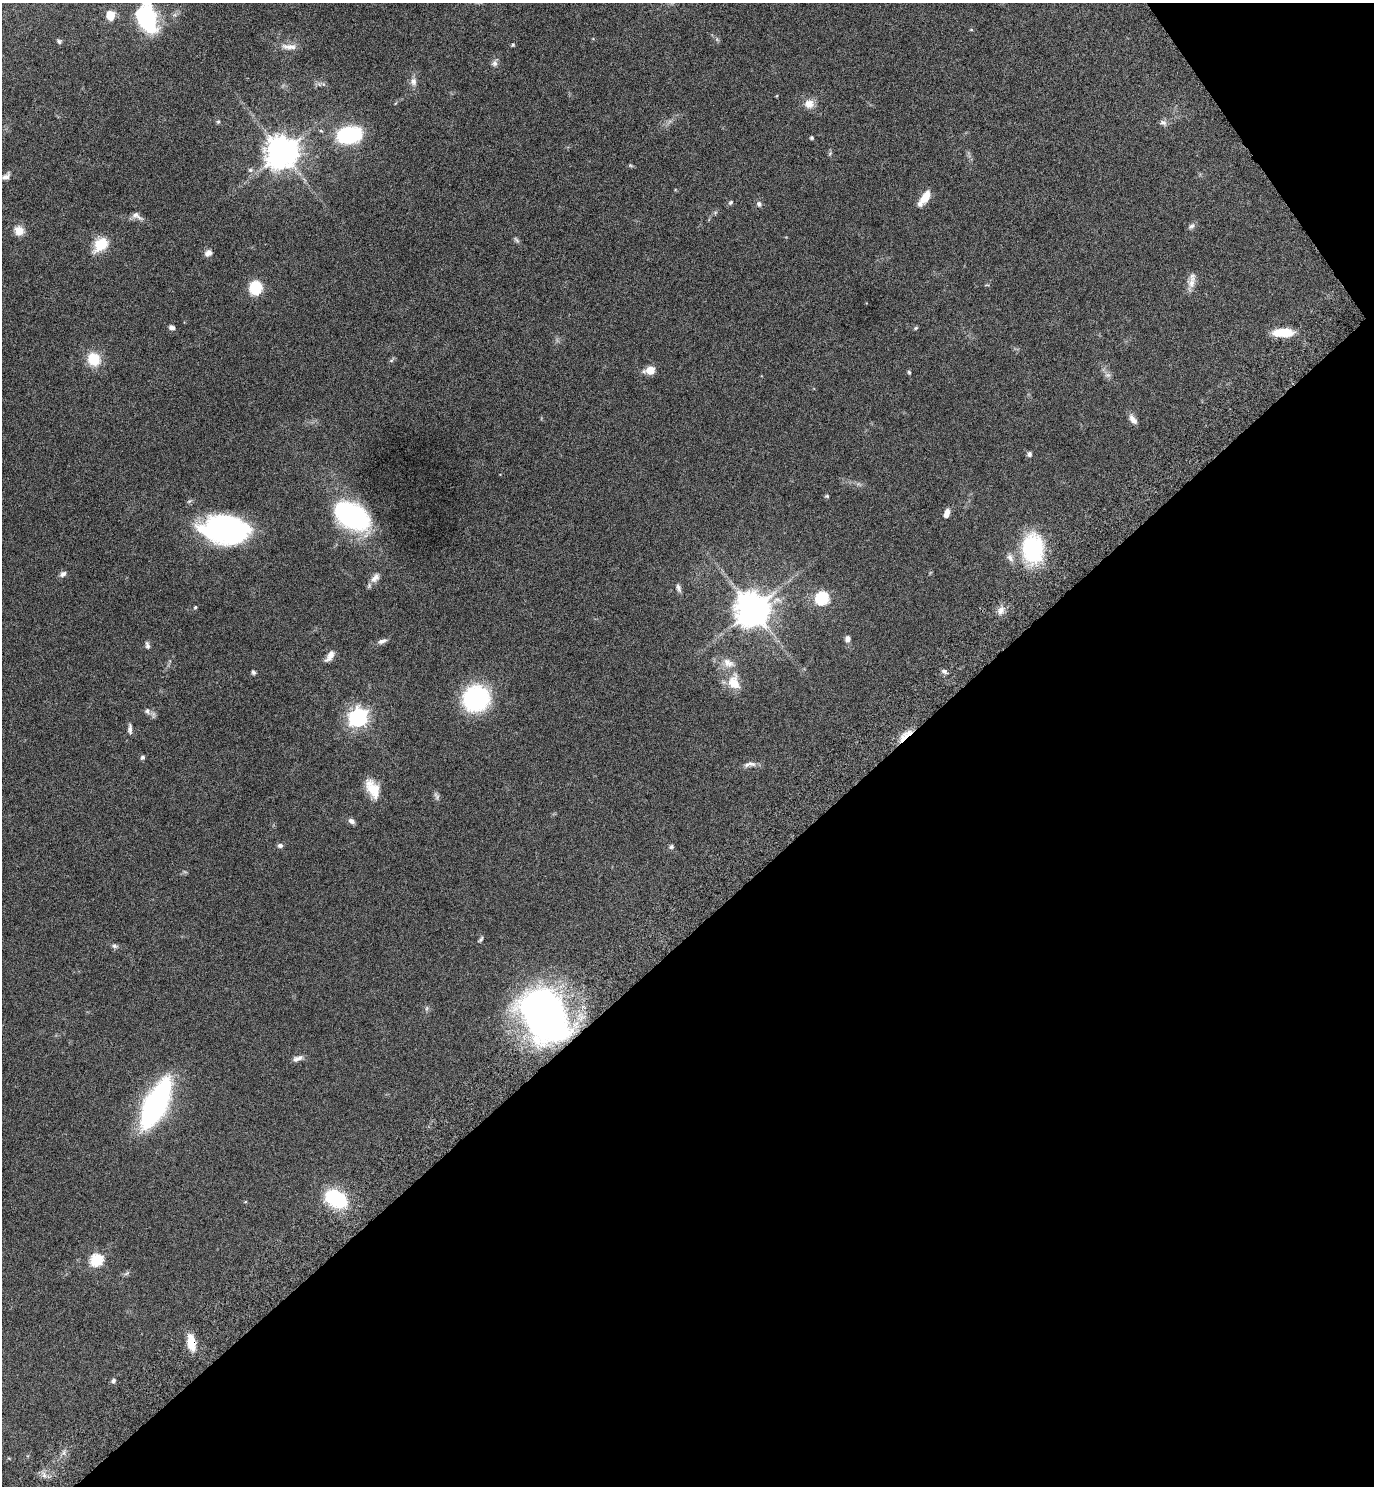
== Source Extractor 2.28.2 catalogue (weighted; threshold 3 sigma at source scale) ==
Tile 12 of 4 x 4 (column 4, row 3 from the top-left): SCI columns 4311-5682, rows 1535-3018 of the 6015 x 6033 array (HDU 1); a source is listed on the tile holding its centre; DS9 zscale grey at full resolution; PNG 1376 x 1488 px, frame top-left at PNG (2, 3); no overlay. Shown black and unused: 39% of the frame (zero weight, under 6 of 11 exposures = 3% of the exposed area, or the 3 px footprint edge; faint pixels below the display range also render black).
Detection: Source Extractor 2.28.2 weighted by HDU 2 'WHT'; one run over the whole footprint, this tile lists its part. Background 0.0415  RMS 0.0035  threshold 0.0142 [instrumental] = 3 sigma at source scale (4.09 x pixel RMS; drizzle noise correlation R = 1.36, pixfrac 0.8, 0.05/0.05 arcsec/px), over >= 5 px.
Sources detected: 90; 4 too faint to see at this stretch — not listed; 2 inside a brighter listed object's ellipse — not listed separately; the other 84 listed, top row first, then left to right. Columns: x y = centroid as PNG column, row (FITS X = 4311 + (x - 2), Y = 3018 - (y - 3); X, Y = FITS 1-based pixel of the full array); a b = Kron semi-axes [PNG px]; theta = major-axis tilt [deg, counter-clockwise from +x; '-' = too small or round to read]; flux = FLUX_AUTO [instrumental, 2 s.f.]
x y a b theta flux
110 15 10 8 -82 4.4
146 18 31 21 -64 27
971 30 5 3 - 0.26
59 41 7 5 -35 0.58
513 45 4 4 - 0.45
289 47 24 8 -2 2.9
494 63 12 8 62 1.3
413 82 12 8 -80 1.8
809 104 14 12 6 3
670 121 7 4 18 0.75
218 122 5 4 - 0.42
1163 123 10 7 -30 1.1
321 131 5 3 - 0.33
349 135 20 13 10 33
812 138 4 4 - 0.48
282 152 10 9 - 630
830 153 6 4 46 0.47
631 166 6 4 -20 0.41
250 170 7 6 - 0.7
6 176 12 6 39 1.3
925 197 16 8 60 4.3
730 202 6 5 - 0.57
759 204 8 7 - 0.96
715 212 6 4 1 0.48
137 216 17 7 -29 1.6
1191 226 11 6 37 0.94
19 231 11 10 - 3.4
516 240 9 5 -45 0.65
101 244 19 13 43 7.9
208 253 10 7 33 1.5
1191 281 23 9 80 2.7
255 288 11 9 87 13
172 327 7 6 - 1.2
916 328 6 4 27 0.44
1283 332 22 8 1 8.4
94 359 14 12 -59 8.9
391 360 9 4 46 0.54
650 370 6 5 - 9.8
909 372 6 5 - 0.43
1108 375 9 7 -1 1.1
1133 419 12 6 -55 2.1
1029 454 6 6 - 0.82
827 496 5 4 - 0.42
947 513 11 6 75 2
352 516 26 16 -34 75
225 529 45 25 -6 59
1032 549 23 17 -88 35
1010 558 13 8 -61 1.7
63 574 9 7 27 1.1
375 578 16 9 52 2.1
678 588 12 6 -75 1.1
822 598 6 6 - 44
195 607 4 4 - 0.45
753 609 10 10 - 760
1001 610 12 9 55 2
847 639 8 6 -88 1.4
382 641 12 6 20 1.3
147 645 10 5 -77 0.83
330 656 16 7 53 2.2
944 671 8 5 -27 0.96
253 672 5 5 - 0.65
734 682 22 15 -81 6.1
476 698 18 17 - 52
147 711 8 7 - 1.2
358 717 8 7 - 150
130 729 14 5 -89 1.1
905 735 22 7 41 3.9
143 757 5 4 - 0.87
749 764 18 7 8 1.7
372 789 23 12 -62 6.3
351 821 8 5 -32 1.3
280 846 7 6 - 0.84
671 847 7 6 - 0.71
481 939 9 5 52 0.61
115 946 8 6 -10 0.81
545 1015 50 33 -60 180
298 1058 15 6 17 1.5
156 1104 38 14 64 100
336 1199 30 19 -28 17
96 1260 6 6 - 32
127 1273 9 4 35 0.68
191 1342 19 9 -81 5.5
113 1381 6 5 - 0.84
44 1475 7 5 -49 1
Overlapping masked pixels (flux is a lower limit): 3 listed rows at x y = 905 735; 545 1015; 191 1342
Isophote crosses this tile's border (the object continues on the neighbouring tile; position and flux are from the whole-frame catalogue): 1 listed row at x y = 146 18